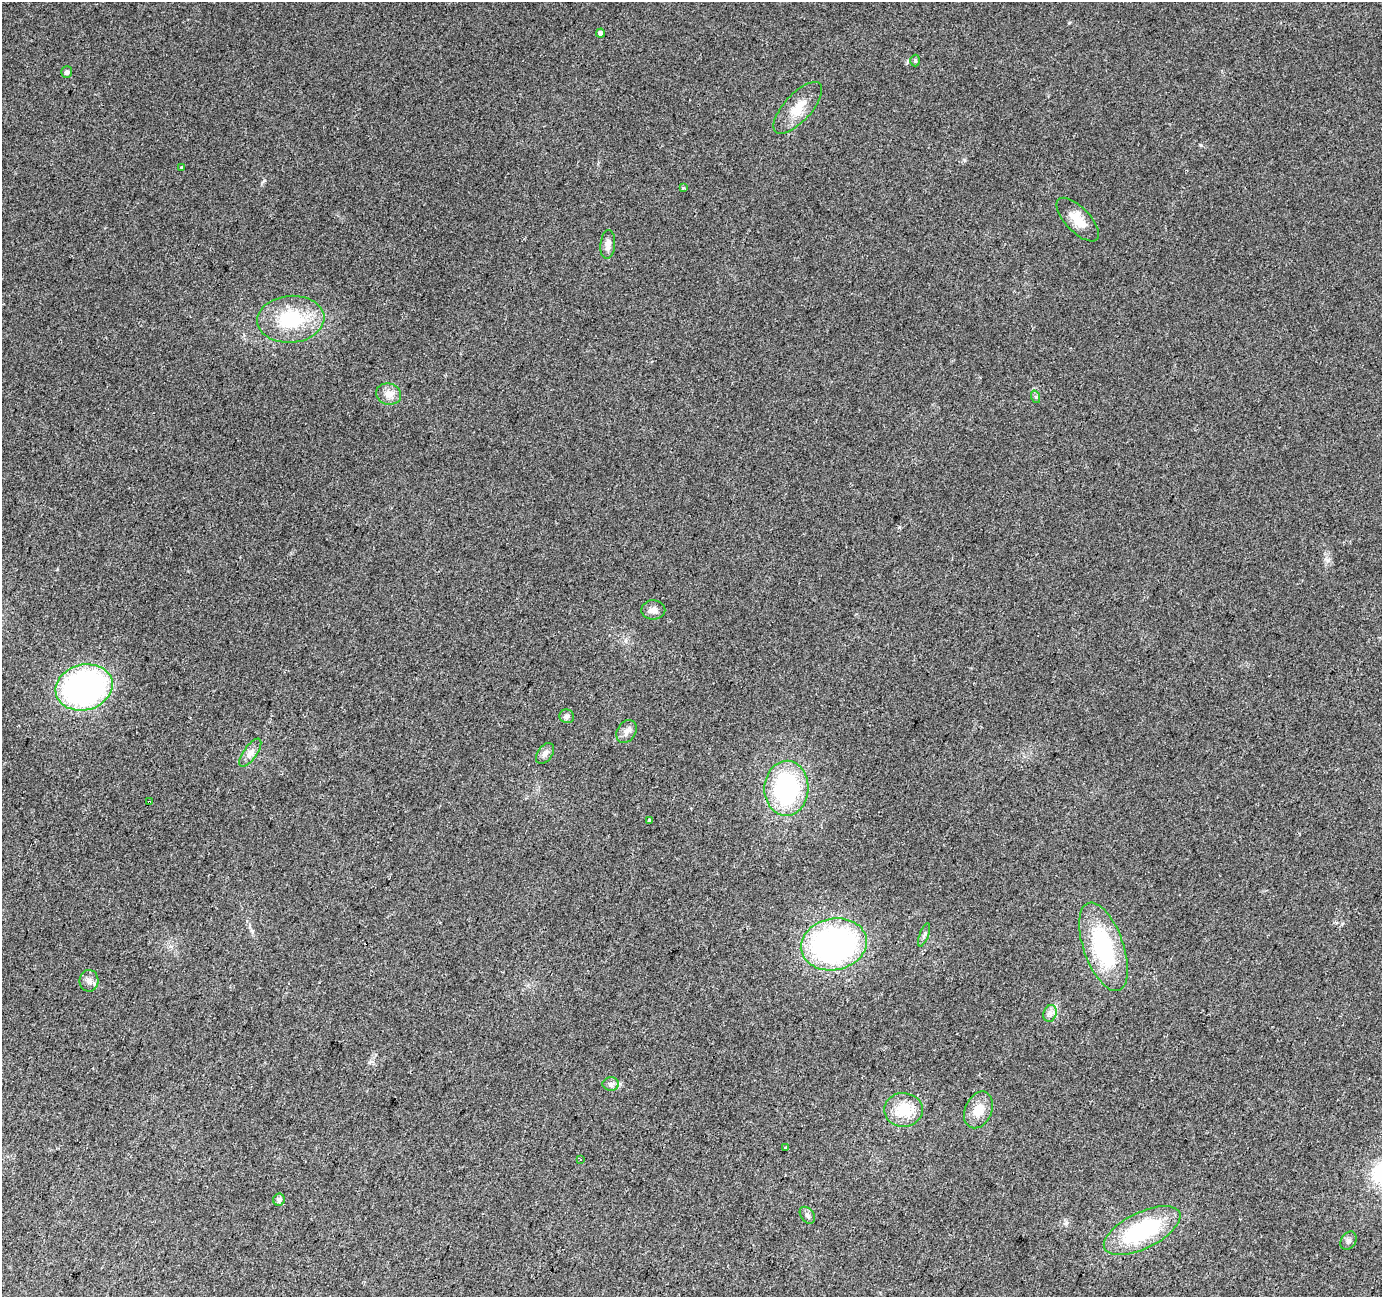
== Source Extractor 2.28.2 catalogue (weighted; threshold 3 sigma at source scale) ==
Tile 7 of 4 x 4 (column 3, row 2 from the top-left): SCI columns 2768-4147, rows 2865-4159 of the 5527 x 5664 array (HDU 1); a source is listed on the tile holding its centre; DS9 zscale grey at full resolution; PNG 1384 x 1299 px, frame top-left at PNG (2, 2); each listed source drawn as its Kron ellipse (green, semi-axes under 4 px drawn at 4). Shown black and unused: <1% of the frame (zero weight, under 2 of 3 exposures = <1% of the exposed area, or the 3 px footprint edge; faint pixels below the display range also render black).
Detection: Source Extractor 2.28.2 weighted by HDU 2 'WHT'; one run over the whole footprint, this tile lists its part. Background 0.0405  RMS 0.0079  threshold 0.0358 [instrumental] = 3 sigma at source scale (4.5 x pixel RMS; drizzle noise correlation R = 1.50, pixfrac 1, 0.0396/0.0396 arcsec/px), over >= 5 px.
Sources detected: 34; all 34 listed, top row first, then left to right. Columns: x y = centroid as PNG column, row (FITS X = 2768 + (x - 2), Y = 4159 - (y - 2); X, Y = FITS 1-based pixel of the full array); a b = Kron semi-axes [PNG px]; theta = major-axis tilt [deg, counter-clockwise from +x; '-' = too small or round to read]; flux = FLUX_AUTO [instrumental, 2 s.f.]
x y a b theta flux
601 33 4 4 - 3.2
915 61 6 5 - 1.1
67 72 6 5 - 2.1
798 108 33 13 47 16
182 167 3 3 - 2
683 188 3 3 - 1.8
1078 220 28 12 -46 14
608 245 14 7 85 5.3
291 319 33 23 5 49
389 394 13 10 -15 6.4
1036 397 6 4 -72 1.2
653 610 12 9 -1 4.7
84 687 29 22 14 240
567 716 7 7 - 2.5
627 731 12 9 57 4.7
250 753 16 6 55 5
545 753 12 7 54 3.8
786 788 27 22 88 98
149 802 4 3 - 3.4
649 820 3 3 - 2.7
924 935 12 4 70 2.4
834 944 33 26 12 210
1103 947 46 20 -70 77
89 981 11 9 -88 4.1
1050 1013 9 6 71 3.2
611 1084 8 6 0 2.7
903 1110 19 17 -1 23
978 1110 19 13 65 12
786 1148 3 3 - 3.7
580 1159 3 2 - 0.64
279 1200 6 6 - 3.3
807 1215 9 6 -52 2.4
1142 1231 41 18 26 81
1348 1241 10 7 57 2.8
Overlapping masked pixels (flux is a lower limit): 1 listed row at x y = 149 802
Unlisted compact peaks at least as high as the median listed source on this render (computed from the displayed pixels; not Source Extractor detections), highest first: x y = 1201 145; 1328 560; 264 180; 1069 23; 964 160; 908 60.